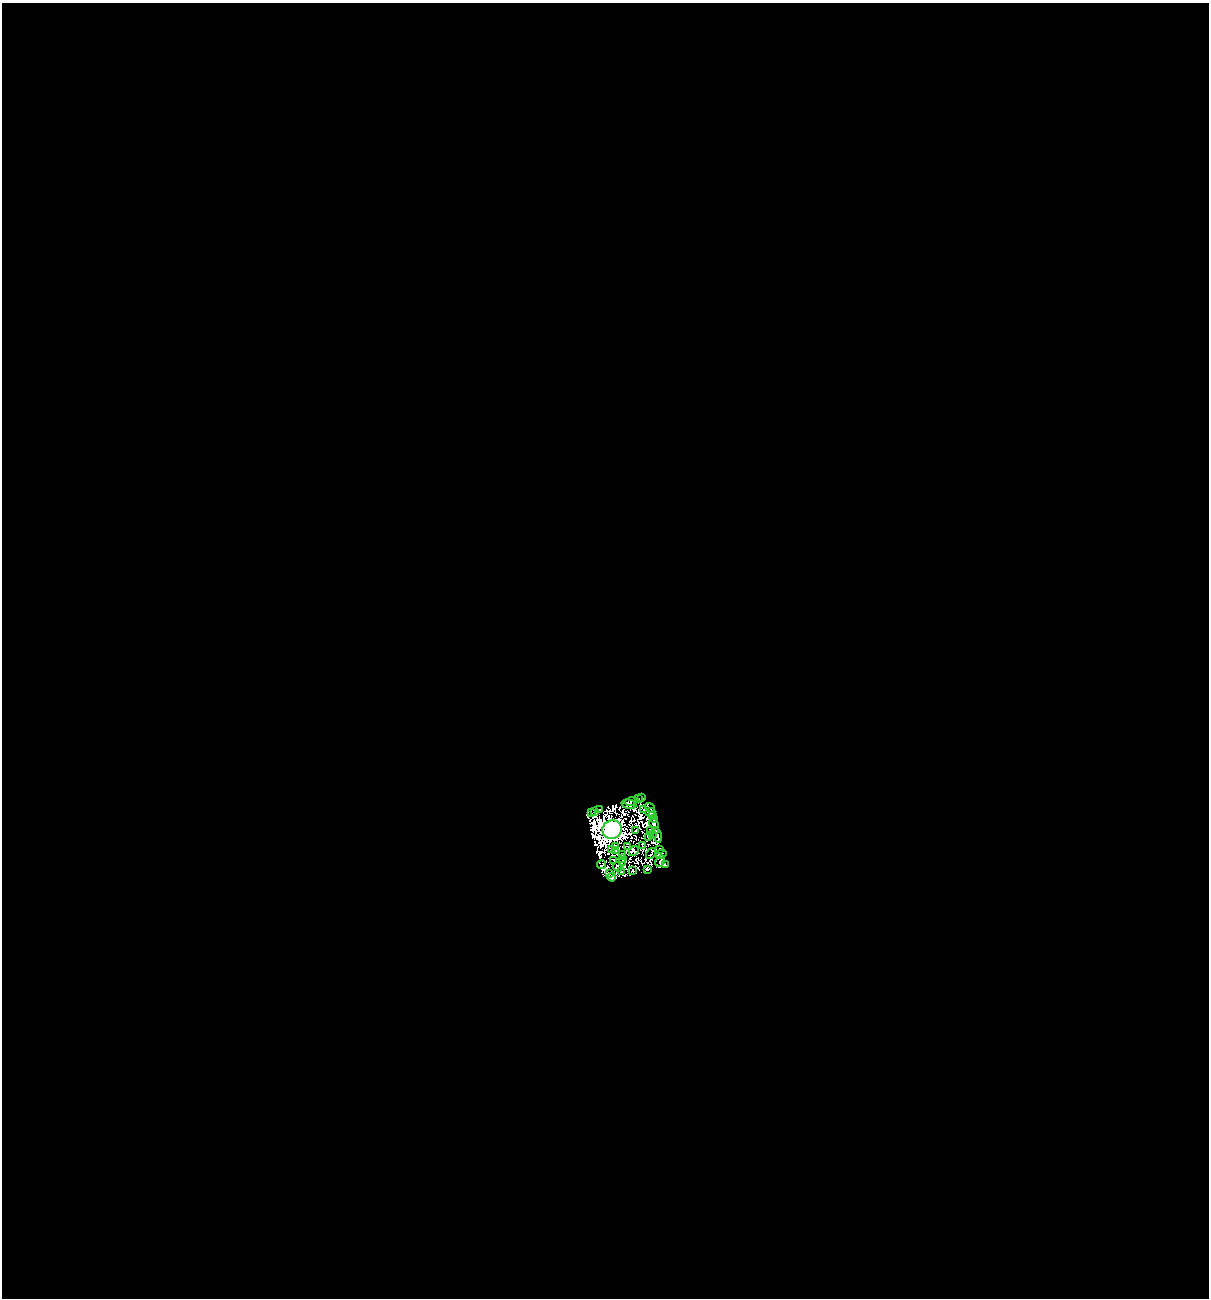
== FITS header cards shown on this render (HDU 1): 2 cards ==
NAXIS1  =                 1207
NAXIS2  =                 1296

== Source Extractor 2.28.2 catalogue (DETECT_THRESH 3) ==
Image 1207 x 1296 px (HDU 1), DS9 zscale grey, 1 PNG px = 1 image px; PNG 1211 x 1300 px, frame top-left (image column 1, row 1296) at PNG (2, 3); each listed source drawn as its Kron ellipse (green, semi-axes under 4 px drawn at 4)
Background 5.91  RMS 1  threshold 3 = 3 sigma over >= 5 px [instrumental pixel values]
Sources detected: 62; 20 with non-positive FLUX_AUTO (blend fragments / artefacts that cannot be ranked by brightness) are neither listed nor drawn; the other 42 listed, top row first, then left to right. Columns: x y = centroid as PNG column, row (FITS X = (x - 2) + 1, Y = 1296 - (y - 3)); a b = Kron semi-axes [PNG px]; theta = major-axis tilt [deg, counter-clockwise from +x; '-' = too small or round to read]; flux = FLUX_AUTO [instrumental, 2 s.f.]
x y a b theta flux
639 798 2 2 - 39
642 798 2 2 - 140
631 801 6 3 13 290
629 804 7 4 -15 260
650 808 5 2 - 69
600 809 2 2 - 82
643 810 2 2 - 49
595 812 4 2 - 200
650 812 5 3 - 320
591 813 4 2 - 100
653 816 3 2 - 74
654 819 2 2 - 67
654 823 5 4 - 110
612 830 10 9 - 420000
636 830 3 2 - 170
650 830 4 2 - 48
655 830 3 2 - 110
652 835 2 2 - 63
657 835 7 3 -77 210
648 837 3 2 - 96
643 845 4 2 - 63
615 846 4 2 - 63
628 847 2 2 - 51
612 849 4 3 - 59
659 849 3 2 - 80
616 850 4 2 - 54
634 851 5 4 - 41
622 854 4 2 - 63
651 854 6 2 53 9
661 854 6 4 33 250
623 859 4 2 - 13
614 860 4 2 - 120
660 861 6 2 60 16
622 862 3 2 - 40
601 865 5 2 - 100
665 865 4 3 - 340
618 867 5 3 - 15
647 869 4 3 - 100
633 871 2 2 - 130
621 872 3 2 - 58
609 873 3 2 - 110
612 877 4 3 - 130
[20 non-positive-flux detections neither listed nor drawn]